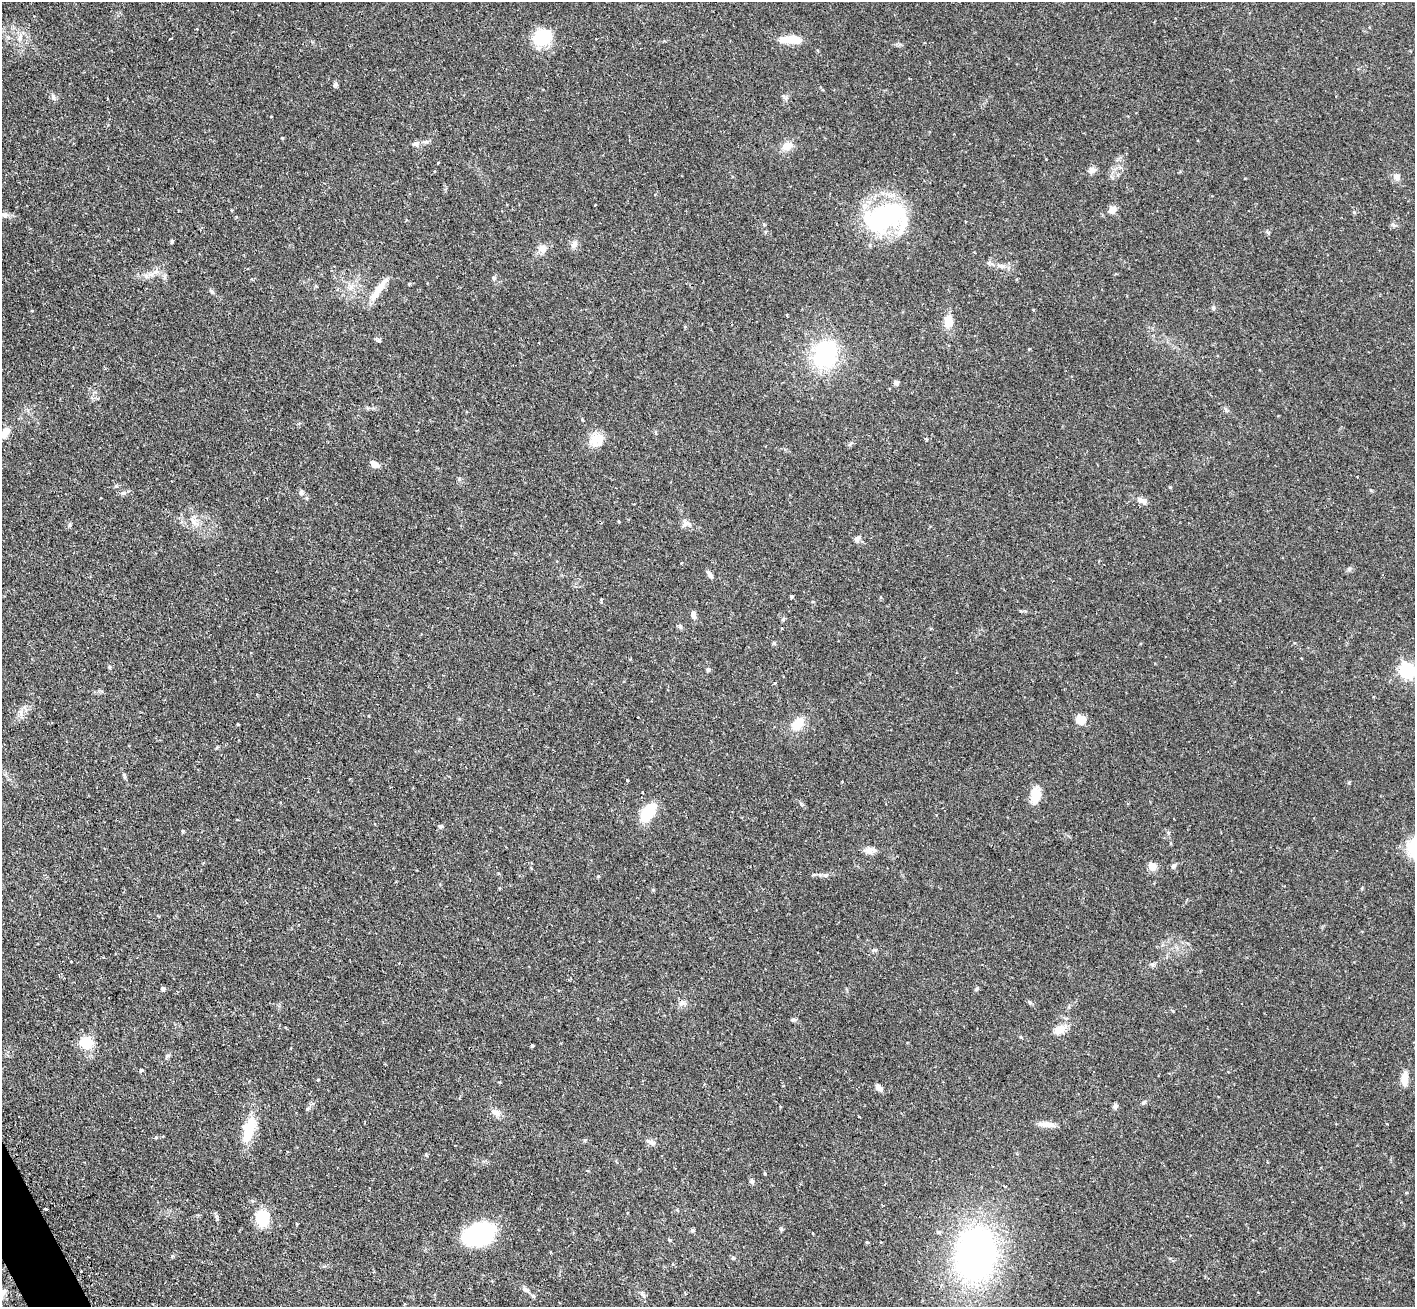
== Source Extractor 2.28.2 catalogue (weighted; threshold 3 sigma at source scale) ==
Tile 7 of 4 x 4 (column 3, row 2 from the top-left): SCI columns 2867-4279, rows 2793-4097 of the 5734 x 5719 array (HDU 1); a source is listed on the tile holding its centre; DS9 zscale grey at full resolution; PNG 1417 x 1309 px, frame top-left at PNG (2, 2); no overlay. Shown black and unused: <1% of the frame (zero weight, under 2 of 3 exposures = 4% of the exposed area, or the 3 px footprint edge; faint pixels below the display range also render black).
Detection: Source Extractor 2.28.2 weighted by HDU 2 'WHT'; one run over the whole footprint, this tile lists its part. Background 0.12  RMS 0.0059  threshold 0.0263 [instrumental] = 3 sigma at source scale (4.5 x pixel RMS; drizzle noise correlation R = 1.50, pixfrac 1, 0.05/0.05 arcsec/px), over >= 5 px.
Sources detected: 115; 3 inside a brighter listed object's ellipse — not listed separately; the other 112 listed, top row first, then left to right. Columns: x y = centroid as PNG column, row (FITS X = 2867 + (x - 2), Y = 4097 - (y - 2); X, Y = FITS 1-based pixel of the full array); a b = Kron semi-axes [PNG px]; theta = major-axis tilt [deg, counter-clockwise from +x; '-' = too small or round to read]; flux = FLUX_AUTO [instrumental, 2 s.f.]
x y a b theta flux
197 29 3 3 - 0.51
20 37 9 6 64 2.5
542 37 19 14 33 25
790 40 26 8 -2 11
335 84 7 5 68 1.1
53 97 9 6 -80 1.6
786 98 7 6 - 1.4
282 138 4 3 - 0.47
425 142 10 4 5 1.5
416 143 9 7 0 1.9
787 146 13 10 37 5.4
438 162 4 2 - 0.45
1092 170 9 9 - 2.3
1397 177 7 6 - 3.7
595 205 3 3 - 0.53
1112 209 8 7 - 3.8
1354 212 5 4 - 0.8
4 215 13 6 -17 2.3
885 216 49 30 11 78
1394 225 7 4 -1 1.1
1268 233 7 4 -56 0.79
172 241 4 4 - 0.82
574 244 10 7 76 2.3
543 248 11 10 - 4.2
1002 266 13 6 -5 3.2
155 272 14 6 27 3.5
493 278 5 5 - 1
409 284 4 4 - 0.6
379 289 37 8 53 8
212 292 7 5 -52 1
1213 308 6 5 - 0.89
948 321 15 10 88 6.7
379 341 6 4 -84 1.1
825 354 35 28 69 48
896 382 7 5 2 1.4
1226 410 6 5 - 1
5 432 16 9 57 5.3
596 440 19 17 20 8.7
850 444 8 3 46 0.81
374 464 9 6 -30 4
459 479 6 4 46 0.77
1170 487 4 3 - 0.55
301 493 7 6 - 1.3
101 498 2 2 - 0.44
1141 501 16 7 -33 3.2
193 521 14 5 -55 2.8
685 523 11 9 46 2.6
70 525 6 4 -89 0.83
857 539 8 7 - 1.9
1349 569 6 4 72 0.85
710 575 11 5 -55 1.7
791 596 3 3 - 0.78
693 614 9 6 -80 2.1
783 619 5 5 - 0.75
680 627 7 5 -70 1.1
109 667 6 3 -71 0.64
708 670 5 5 - 0.99
1407 670 7 6 - 130
775 683 3 3 - 1
1081 720 8 7 - 11
798 724 13 10 48 11
627 780 3 2 - 0.76
1035 795 20 12 78 8.1
648 812 20 12 53 18
440 826 6 6 - 1
183 831 5 4 - 0.74
870 851 13 9 -22 3.3
1152 866 5 5 - 18
1174 866 7 6 - 1.5
814 874 6 3 19 0.68
825 875 8 6 16 1.5
598 876 5 4 - 0.59
1362 888 5 3 - 0.49
71 962 3 2 - 0.77
163 989 4 4 - 1.9
976 989 6 4 70 0.73
1030 1002 6 5 - 0.89
683 1003 9 7 0 2
794 1020 6 5 - 1.1
1060 1029 16 10 28 6
86 1043 13 12 - 13
532 1046 4 4 - 2.5
167 1056 7 5 43 1
1404 1078 18 9 88 5.2
318 1080 3 3 - 0.58
879 1088 9 5 -46 3.2
1115 1106 7 6 - 1.4
307 1109 6 4 89 0.78
496 1112 13 8 -20 3.7
859 1116 3 2 - 0.65
1047 1124 21 7 -5 4.6
1387 1124 3 2 - 0.36
248 1131 28 15 78 14
156 1137 5 4 - 0.64
651 1142 12 6 -22 1.9
751 1181 6 6 - 1.1
884 1184 3 2 - 0.5
1004 1186 3 3 - 1.3
45 1209 4 3 - 1.9
262 1218 20 15 89 14
297 1224 3 2 - 0.65
781 1229 6 5 - 0.85
692 1230 5 4 - 0.91
938 1232 6 5 - 1
479 1234 29 20 13 65
670 1240 4 4 - 0.6
867 1242 4 4 - 0.53
976 1254 44 32 84 220
733 1258 5 4 - 0.69
526 1289 10 6 -38 1.8
643 1294 12 4 -58 1.5
533 1296 6 5 - 0.97
Isophote crosses this tile's border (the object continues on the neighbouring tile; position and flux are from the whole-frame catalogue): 3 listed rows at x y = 4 215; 5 432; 1407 670
Unlisted compact peaks at least as high as the median listed source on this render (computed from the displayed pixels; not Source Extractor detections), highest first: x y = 172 1256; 1143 1103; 765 1174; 1152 964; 653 890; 124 493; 585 1140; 1021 611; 1173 1011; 774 643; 874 950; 1371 490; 426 1155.